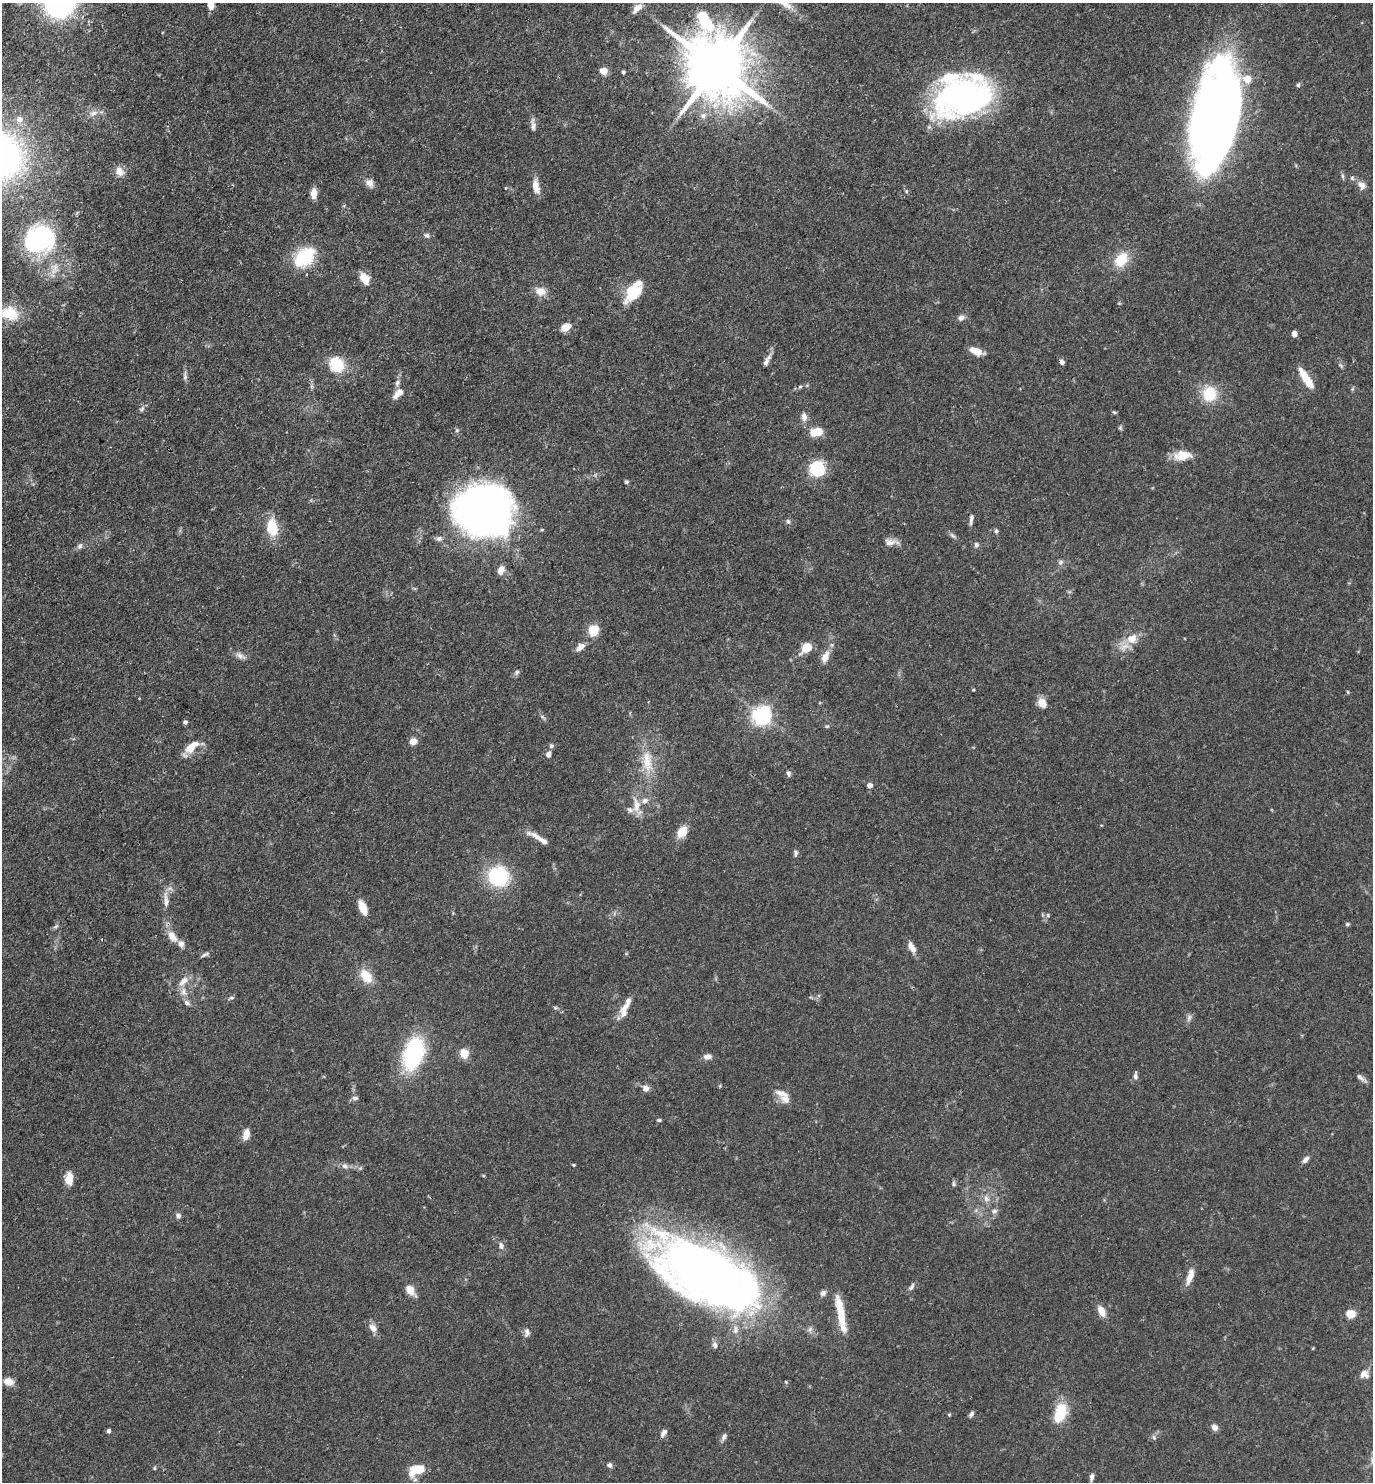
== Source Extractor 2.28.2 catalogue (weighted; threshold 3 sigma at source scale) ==
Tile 11 of 4 x 4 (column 3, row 3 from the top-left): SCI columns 3033-4403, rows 1481-2960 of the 5924 x 5919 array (HDU 1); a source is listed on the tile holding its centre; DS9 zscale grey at full resolution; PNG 1375 x 1484 px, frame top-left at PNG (2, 3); no overlay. Shown black and unused: <1% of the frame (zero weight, under 3 of 4 exposures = <1% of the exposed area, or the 3 px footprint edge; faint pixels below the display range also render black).
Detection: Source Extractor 2.28.2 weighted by HDU 2 'WHT'; one run over the whole footprint, this tile lists its part. Background 0.0878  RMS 0.0038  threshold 0.017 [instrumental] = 3 sigma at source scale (4.5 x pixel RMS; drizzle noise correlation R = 1.50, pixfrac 1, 0.05/0.05 arcsec/px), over >= 5 px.
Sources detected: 161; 3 inside a brighter object's white glare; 1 cosmic-ray / hot-pixel residue — not listed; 10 inside a brighter listed object's ellipse — not listed separately; the other 147 listed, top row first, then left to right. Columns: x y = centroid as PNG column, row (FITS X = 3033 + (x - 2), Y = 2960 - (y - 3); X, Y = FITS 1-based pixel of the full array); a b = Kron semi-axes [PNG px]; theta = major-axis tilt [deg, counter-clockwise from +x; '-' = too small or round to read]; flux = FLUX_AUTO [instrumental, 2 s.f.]
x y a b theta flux
59 3 23 22 - 89
783 3 29 9 -34 5
211 5 13 7 -83 4.2
637 8 14 7 42 2.9
716 66 21 16 -55 3200
603 71 7 6 - 4.4
623 72 4 4 - 0.64
1298 85 5 4 - 0.73
963 97 43 29 16 150
93 113 13 7 24 2.2
1215 115 82 38 77 380
703 116 9 8 - 1.9
19 119 8 8 - 2.8
533 125 15 6 -87 1.8
120 171 14 10 -62 3.3
1343 176 8 4 -81 0.69
1352 178 6 5 - 0.7
369 183 12 10 -44 2.3
1362 185 12 9 -56 2.2
536 187 17 8 -78 4.1
906 191 6 3 -72 0.52
314 193 10 6 88 4
427 235 8 6 -32 1
40 239 37 33 24 47
304 257 21 14 43 24
1121 260 20 14 56 8.8
364 278 12 8 -59 5.6
541 291 13 11 -18 3.8
633 292 24 14 50 13
10 313 23 17 -13 11
961 318 9 7 32 1.5
566 327 11 7 30 4.1
1294 333 5 5 - 2.1
976 351 13 6 -22 5.5
766 362 12 6 69 1.7
336 364 21 17 -47 11
1340 365 6 4 -19 0.57
185 376 13 5 90 1.2
1306 379 25 7 -57 7.6
397 383 9 6 70 1.3
800 387 6 5 - 0.61
398 393 15 8 43 3.4
1209 394 20 18 -86 11
142 409 8 4 46 0.83
1114 412 5 4 - 0.49
804 417 12 8 -88 2.1
1120 428 6 5 - 0.6
457 430 6 5 - 0.63
816 432 12 8 12 7.4
1182 455 23 11 3 5.9
817 469 14 12 -68 21
626 482 5 4 - 0.65
484 511 56 49 -7 190
971 519 13 4 78 1.3
788 521 8 6 -89 0.86
272 527 19 11 -83 11
996 531 6 5 - 0.7
952 535 11 4 -40 0.97
439 539 8 7 - 1.3
890 542 20 8 -2 2.7
976 545 6 6 - 0.96
80 546 9 7 46 1.3
1060 562 7 6 - 1
501 570 9 6 61 3
593 630 11 9 65 7.2
1132 638 16 13 28 5.7
580 647 10 7 41 2.7
806 648 8 6 48 11
240 656 16 7 -32 2
825 657 15 8 65 3.5
517 672 8 6 54 0.95
973 690 4 3 - 0.38
1348 692 5 3 - 0.36
1042 703 12 10 -52 3.3
762 715 7 6 - 190
185 722 5 5 - 0.85
827 726 5 5 - 0.49
413 741 7 6 - 3.1
551 746 6 6 - 0.79
192 747 21 10 42 6
548 754 7 5 76 1.7
647 761 33 13 -83 9.8
788 773 6 5 - 1
870 785 4 4 - 2.7
636 805 20 10 -89 4.9
682 832 12 8 55 6.7
536 837 30 6 -26 3.4
795 853 9 5 -87 0.94
498 876 22 21 - 25
166 900 25 6 -84 3.5
363 908 18 8 -66 4.4
1347 924 5 4 - 0.63
56 926 9 4 35 0.79
172 936 18 10 -56 4.4
911 947 13 7 -60 3.1
205 954 12 4 24 0.98
366 976 15 10 -53 7.8
183 981 18 8 46 3.3
231 998 6 4 0 0.6
187 1003 9 6 -32 1.3
555 1008 6 4 47 0.54
624 1009 14 10 81 3.6
1189 1018 10 5 66 1.2
464 1053 5 5 - 19
413 1054 26 16 72 47
707 1056 11 7 2 1.7
1135 1076 10 5 88 1.2
1361 1078 14 4 -37 1.4
645 1088 9 8 - 1.9
355 1098 8 6 6 1.1
785 1099 18 12 -35 3.5
659 1120 5 4 - 0.62
246 1134 13 7 76 3.2
1305 1160 10 6 46 1.4
345 1166 9 7 -34 1.6
69 1179 14 9 88 4.3
953 1184 8 4 -90 0.66
986 1199 9 8 - 1.9
994 1211 8 6 5 1.2
178 1215 7 6 - 1.2
501 1246 9 7 -83 1.5
707 1272 83 41 -25 400
1190 1276 19 7 71 4.2
911 1287 12 5 57 1.1
410 1290 13 8 -50 3.9
823 1293 8 6 49 1.4
1101 1311 13 7 -67 3.8
1350 1314 8 7 - 5.5
841 1315 42 8 -79 12
373 1328 12 8 -53 2.6
527 1332 11 7 81 1.5
715 1345 9 7 -71 1.3
1364 1374 10 9 - 2.9
9 1382 12 8 -16 3.3
786 1382 5 3 - 0.34
1060 1413 19 10 71 15
949 1414 5 3 - 0.39
971 1414 8 5 53 0.88
1214 1427 8 7 - 1.8
109 1431 4 4 - 1.2
664 1433 10 6 53 1.6
724 1436 10 6 59 1.2
1154 1437 7 5 -69 0.82
609 1465 6 6 - 1.1
154 1468 6 4 90 0.42
417 1470 16 9 24 10
1092 1477 9 5 84 1.4
Overlapping masked pixels (flux is a lower limit): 3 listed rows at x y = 716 66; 1215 115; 707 1272
Isophote crosses this tile's border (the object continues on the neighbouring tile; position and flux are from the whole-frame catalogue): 5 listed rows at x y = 59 3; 783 3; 211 5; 637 8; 10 313